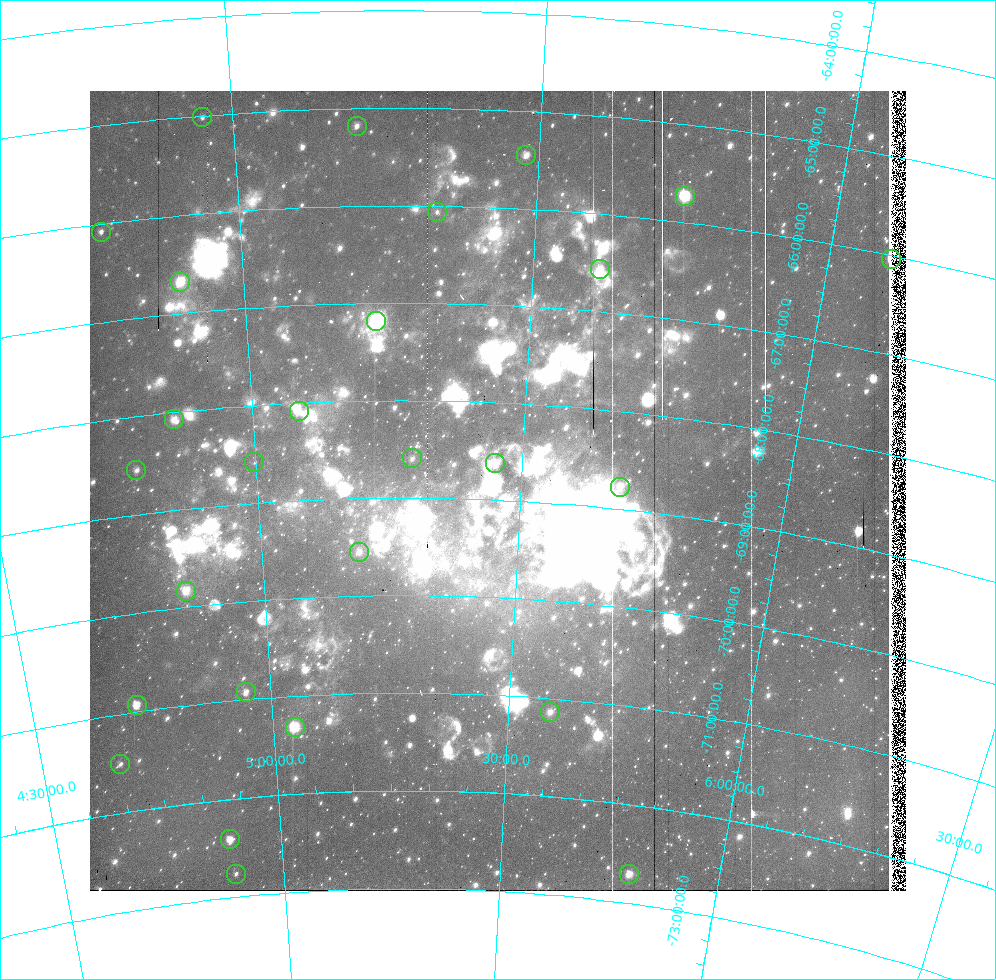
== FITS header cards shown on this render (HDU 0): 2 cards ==
NAXIS1  =                  816 / COLUMNS
NAXIS2  =                  800 / ROWS

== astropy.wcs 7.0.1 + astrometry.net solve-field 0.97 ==
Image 816 x 800 px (HDU 0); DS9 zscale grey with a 90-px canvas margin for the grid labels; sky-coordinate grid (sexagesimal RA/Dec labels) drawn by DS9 from the SOLVED WCS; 27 Tycho-2 reference stars matched to detected sources circled (green)
Header WCS: none
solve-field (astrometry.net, Tycho-2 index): SOLVED blind (the file carries no WCS)
Solved WCS: RA---TAN-SIP/DEC--TAN-SIP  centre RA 05:27:23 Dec -68:54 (81.84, -68.90 deg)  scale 37 arcsec/px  FOV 502.9' x 493.0'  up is -2 deg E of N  parity flipped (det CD > 0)
(file carries no celestial WCS; the grid is the blind solution)
Tycho-2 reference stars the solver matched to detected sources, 27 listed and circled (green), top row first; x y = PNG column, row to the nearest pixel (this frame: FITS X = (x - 90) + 1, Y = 800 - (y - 91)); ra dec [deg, ICRS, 3 dp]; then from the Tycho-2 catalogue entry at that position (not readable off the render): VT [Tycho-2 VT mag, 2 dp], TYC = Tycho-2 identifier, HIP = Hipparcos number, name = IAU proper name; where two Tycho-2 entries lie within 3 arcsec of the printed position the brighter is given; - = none
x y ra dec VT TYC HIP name
202 117 74.277 -65.016 7.23 8885-196-1 23028 -
357 126 78.013 -65.176 7.09 8886-240-1 24221 -
526 155 82.187 -65.449 7.03 8887-1611-1 25647 -
685 196 86.193 -65.736 4.35 8904-1522-1 27100 -
437 212 80.002 -66.058 7.55 8890-746-1 - -
101 232 71.497 -66.079 7.43 8888-1166-1 22150 -
891 259 91.539 -66.040 5.69 8905-1950-1 28909 -
600 269 84.229 -66.560 6.26 8891-846-1 26368 -
180 282 73.377 -66.675 6.62 8889-477-1 22737 -
376 321 78.439 -67.185 4.95 8890-1116-1 24372 -
299 411 76.278 -68.086 7.85 9161-1021-1 23663 -
174 419 72.837 -68.070 6.89 9161-635-1 22563 -
412 458 79.398 -68.593 7.69 9162-504-1 24671 -
254 462 74.967 -68.582 8.05 9161-1057-1 23225 -
495 463 81.749 -68.623 6.66 9162-986-1 25482 -
136 470 71.656 -68.546 7.27 9154-1516-1 22213 -
620 487 85.312 -68.770 7.42 9163-867-1 - -
359 552 77.867 -69.546 7.77 9165-763-1 24173 -
186 591 72.684 -69.831 7.41 9165-893-1 - -
246 692 74.212 -70.925 7.27 9165-986-1 22998 -
137 705 70.767 -70.931 5.49 9157-1971-1 21949 -
550 712 83.814 -71.138 7.80 9166-810-1 - -
295 727 75.679 -71.314 5.41 9169-1591-1 23467 -
120 764 69.992 -71.506 7.84 9157-1465-1 21731 -
230 839 73.274 -72.408 6.34 9169-1385-1 22717 -
236 874 73.367 -72.765 7.34 9169-503-1 22736 -
629 874 86.951 -72.702 6.65 9171-1180-1 27369 -